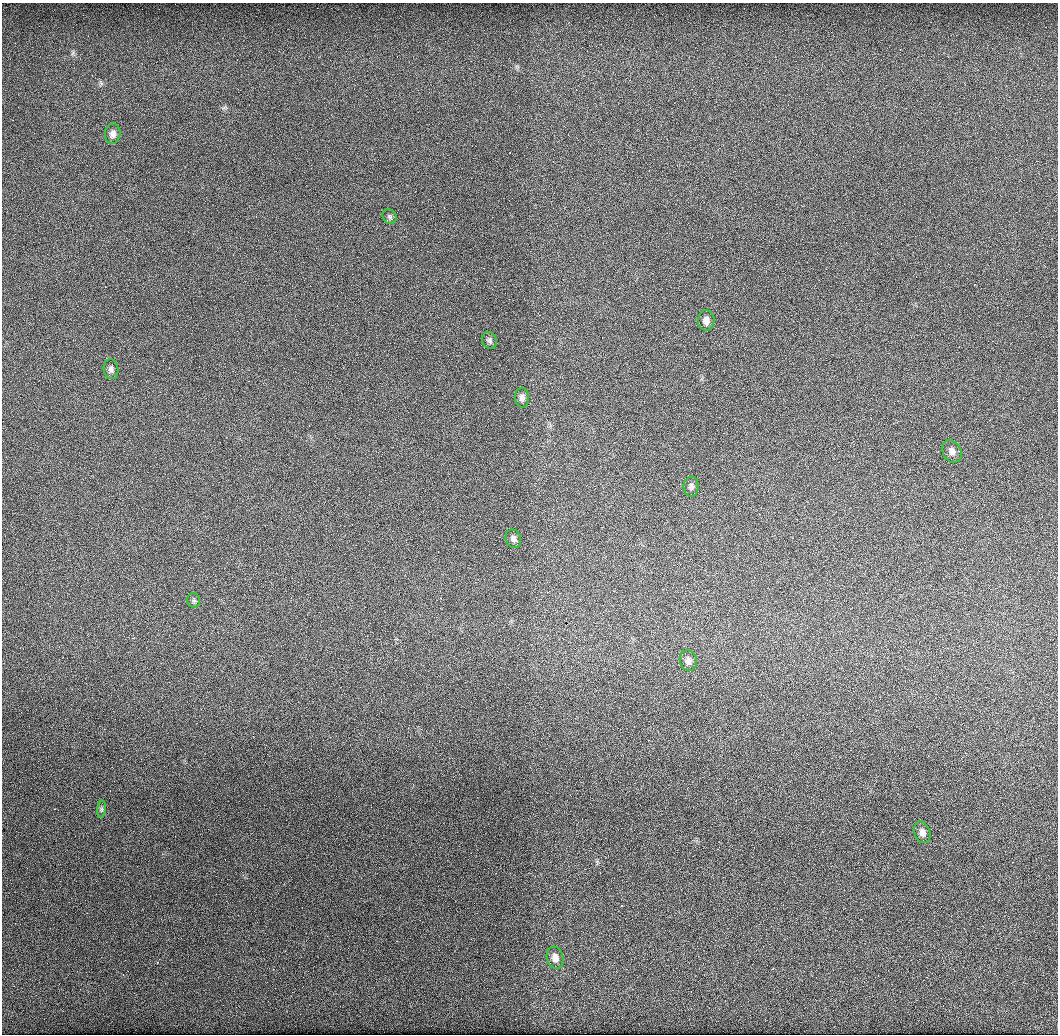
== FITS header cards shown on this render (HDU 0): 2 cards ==
NAXIS1  =                 1056
NAXIS2  =                 1032

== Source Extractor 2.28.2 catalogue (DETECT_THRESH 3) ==
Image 1056 x 1032 px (HDU 0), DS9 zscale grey, 1 PNG px = 1 image px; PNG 1060 x 1036 px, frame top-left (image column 1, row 1032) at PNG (2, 3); each listed source drawn as its Kron ellipse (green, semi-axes under 4 px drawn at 4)
Background 14100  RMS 1200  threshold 3670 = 3 sigma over >= 5 px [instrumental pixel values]
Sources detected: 14; all 14 listed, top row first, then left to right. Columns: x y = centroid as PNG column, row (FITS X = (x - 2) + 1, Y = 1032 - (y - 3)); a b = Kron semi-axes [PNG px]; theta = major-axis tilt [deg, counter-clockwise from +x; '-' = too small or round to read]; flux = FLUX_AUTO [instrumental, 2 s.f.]
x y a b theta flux
113 134 10 8 85 410000
390 217 8 6 -48 190000
706 320 10 8 88 460000
490 340 8 7 - 230000
111 369 10 7 -83 310000
522 398 10 7 -88 370000
952 451 12 9 -64 470000
691 487 10 7 88 290000
513 539 9 7 -71 320000
194 600 7 6 - 170000
688 660 10 8 -72 400000
101 809 8 4 82 170000
922 832 11 7 -72 440000
555 958 11 8 -74 510000